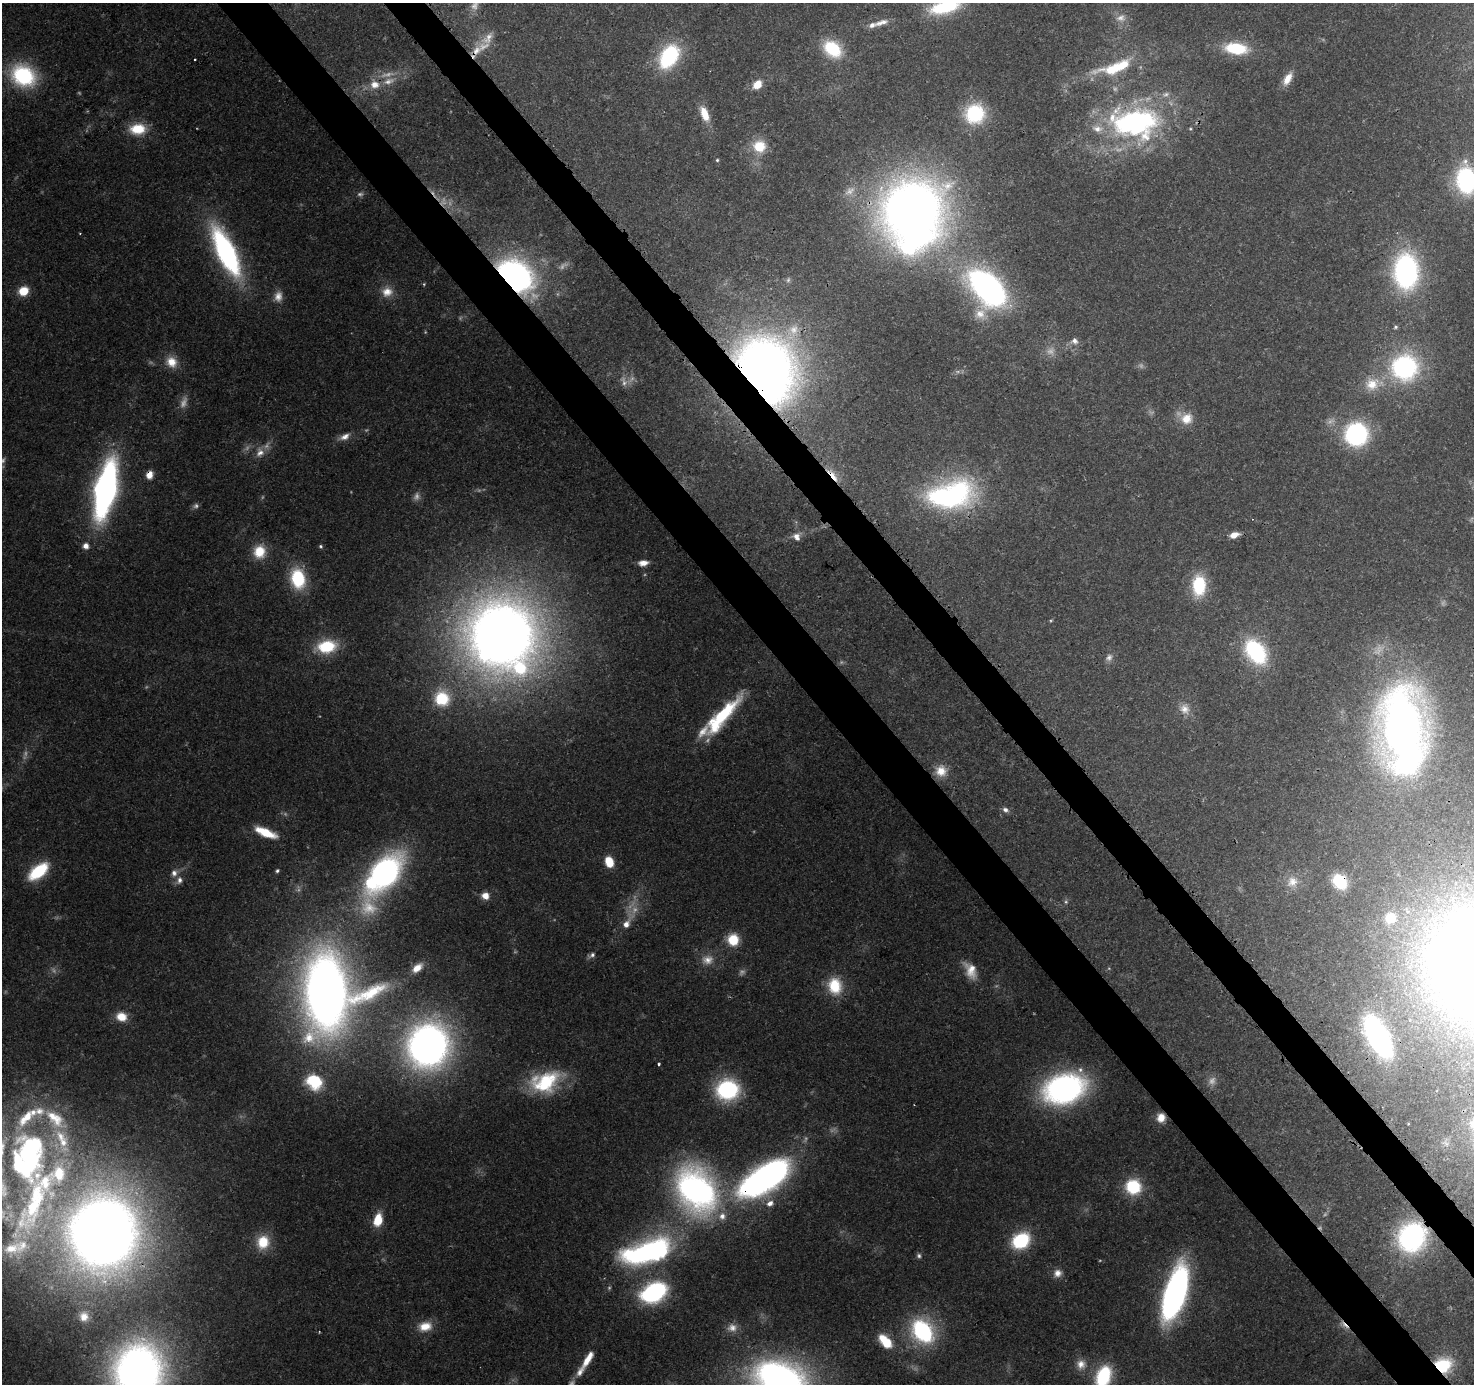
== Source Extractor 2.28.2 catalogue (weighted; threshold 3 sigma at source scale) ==
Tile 6 of 4 x 4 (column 2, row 2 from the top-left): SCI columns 1567-3038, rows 2974-4355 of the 6088 x 6013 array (HDU 1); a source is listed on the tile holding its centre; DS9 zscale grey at full resolution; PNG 1476 x 1386 px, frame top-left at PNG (2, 3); no overlay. Shown black and unused: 6% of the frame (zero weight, under 3 of 4 exposures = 8% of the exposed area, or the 3 px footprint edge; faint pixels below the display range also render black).
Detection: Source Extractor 2.28.2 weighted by HDU 2 'WHT'; one run over the whole footprint, this tile lists its part. Background 0.0917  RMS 0.0036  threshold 0.0164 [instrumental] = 3 sigma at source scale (4.5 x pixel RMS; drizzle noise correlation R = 1.50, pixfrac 1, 0.0396/0.0396 arcsec/px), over >= 5 px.
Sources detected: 183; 38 too faint to see at this stretch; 5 inside a brighter object's white glare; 1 cosmic-ray / hot-pixel residue — not listed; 16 inside a brighter listed object's ellipse — not listed separately; the other 123 listed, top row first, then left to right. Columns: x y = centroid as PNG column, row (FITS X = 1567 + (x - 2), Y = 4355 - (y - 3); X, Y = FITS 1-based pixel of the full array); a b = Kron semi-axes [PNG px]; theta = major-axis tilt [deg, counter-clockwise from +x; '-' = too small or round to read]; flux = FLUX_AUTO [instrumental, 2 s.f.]
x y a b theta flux
475 5 17 10 74 3.2
945 7 37 15 13 24
1121 18 14 11 6 3.3
881 22 21 7 17 3.1
1236 48 22 11 -7 21
832 49 22 16 -40 17
476 52 25 9 58 6.9
669 56 30 19 59 32
1115 67 55 15 17 21
23 76 25 20 -30 39
1287 79 18 9 60 4.5
389 81 19 9 20 4.9
757 84 13 9 45 5
375 85 14 12 1 5.4
704 114 17 8 -67 7.3
975 114 22 21 - 25
1135 123 65 39 0 94
138 129 20 13 5 11
759 146 15 14 - 9.8
717 160 4 4 - 0.47
1466 180 21 15 -83 60
912 210 57 52 52 390
80 233 3 2 - 0.36
226 252 46 16 -65 92
1406 271 30 20 -89 87
515 276 30 21 -40 140
988 289 29 18 -50 170
23 291 10 9 - 7.9
387 292 15 14 - 5.5
278 296 14 11 82 3.6
1396 327 5 4 - 0.58
1074 341 10 9 - 2
171 362 15 14 - 6.2
1405 367 25 24 - 57
765 372 50 40 -60 460
624 381 15 7 -77 2.3
1372 384 20 18 45 8.6
1186 418 16 14 36 6.4
1356 434 17 17 - 63
345 437 16 8 25 3
260 452 13 11 69 3.7
149 475 9 7 77 3.4
833 475 22 6 -51 5.1
106 489 42 15 78 170
950 495 56 30 11 82
1234 535 10 6 17 3.7
796 536 11 11 - 3.2
86 546 7 7 - 2.5
320 546 5 5 - 0.67
259 552 17 15 78 9.1
643 563 9 5 5 2.7
298 578 19 13 -78 24
1199 585 23 15 88 20
1051 620 5 3 - 0.4
502 635 61 59 18 510
326 646 20 13 10 19
1256 652 24 15 -53 44
1109 658 11 9 52 1.9
442 698 18 17 - 15
1185 709 14 13 - 4.2
722 716 55 13 48 30
1402 729 73 40 -86 280
941 771 16 15 - 6.6
1005 810 9 6 -28 1.4
265 832 23 8 -23 11
609 862 10 7 -70 9
38 871 21 11 39 22
277 871 5 5 - 0.78
174 873 10 8 66 2.3
385 873 48 23 60 110
179 880 11 8 72 2.1
1292 882 16 15 - 4.9
1340 882 14 11 -49 13
485 896 9 8 - 3.7
1390 918 15 14 - 7.7
1462 918 20 13 55 15
626 924 19 9 59 4.8
733 940 13 12 - 9.9
592 955 9 6 29 1.3
707 960 17 13 2 5.1
417 968 13 7 41 4.1
970 970 23 13 -64 6.9
835 986 21 16 -79 13
327 993 62 45 -89 410
121 1017 12 10 -16 6.4
1378 1037 26 12 -61 140
428 1046 36 33 68 210
659 1064 4 3 - 0.54
314 1082 21 18 -36 16
545 1082 38 24 21 28
1064 1089 33 23 17 120
727 1090 18 16 7 46
1161 1118 10 9 - 4.5
55 1119 38 20 -43 20
29 1155 55 30 -90 110
775 1172 33 21 60 80
59 1174 37 26 81 31
1133 1187 12 11 - 25
696 1190 47 34 -60 130
770 1203 10 8 27 2.7
378 1220 13 8 77 9.8
103 1233 60 54 81 550
1412 1237 26 23 62 78
1021 1241 15 12 35 30
263 1242 18 15 72 11
11 1248 28 21 19 14
647 1252 50 20 16 100
919 1256 7 6 - 0.96
1057 1273 11 10 - 2.9
654 1292 23 15 28 59
1175 1294 45 17 73 140
84 1316 14 13 - 4.5
1344 1325 18 6 -41 2.4
425 1326 18 12 12 6.7
732 1328 14 12 10 3.6
922 1331 23 18 -52 50
885 1341 19 11 -48 10
588 1359 25 8 58 6.2
1081 1364 14 13 - 4.1
1443 1365 16 14 4 18
138 1372 43 37 83 300
1103 1376 22 14 69 25
780 1379 46 30 -19 180
Overlapping masked pixels (flux is a lower limit): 16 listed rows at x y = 476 52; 912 210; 515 276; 765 372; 149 475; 833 475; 502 635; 722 716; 1340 882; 1378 1037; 1161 1118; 775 1172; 103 1233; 1412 1237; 1344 1325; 1443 1365
Isophote crosses this tile's border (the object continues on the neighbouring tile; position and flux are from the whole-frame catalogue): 6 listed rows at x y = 475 5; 945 7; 1466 180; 138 1372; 1103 1376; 780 1379